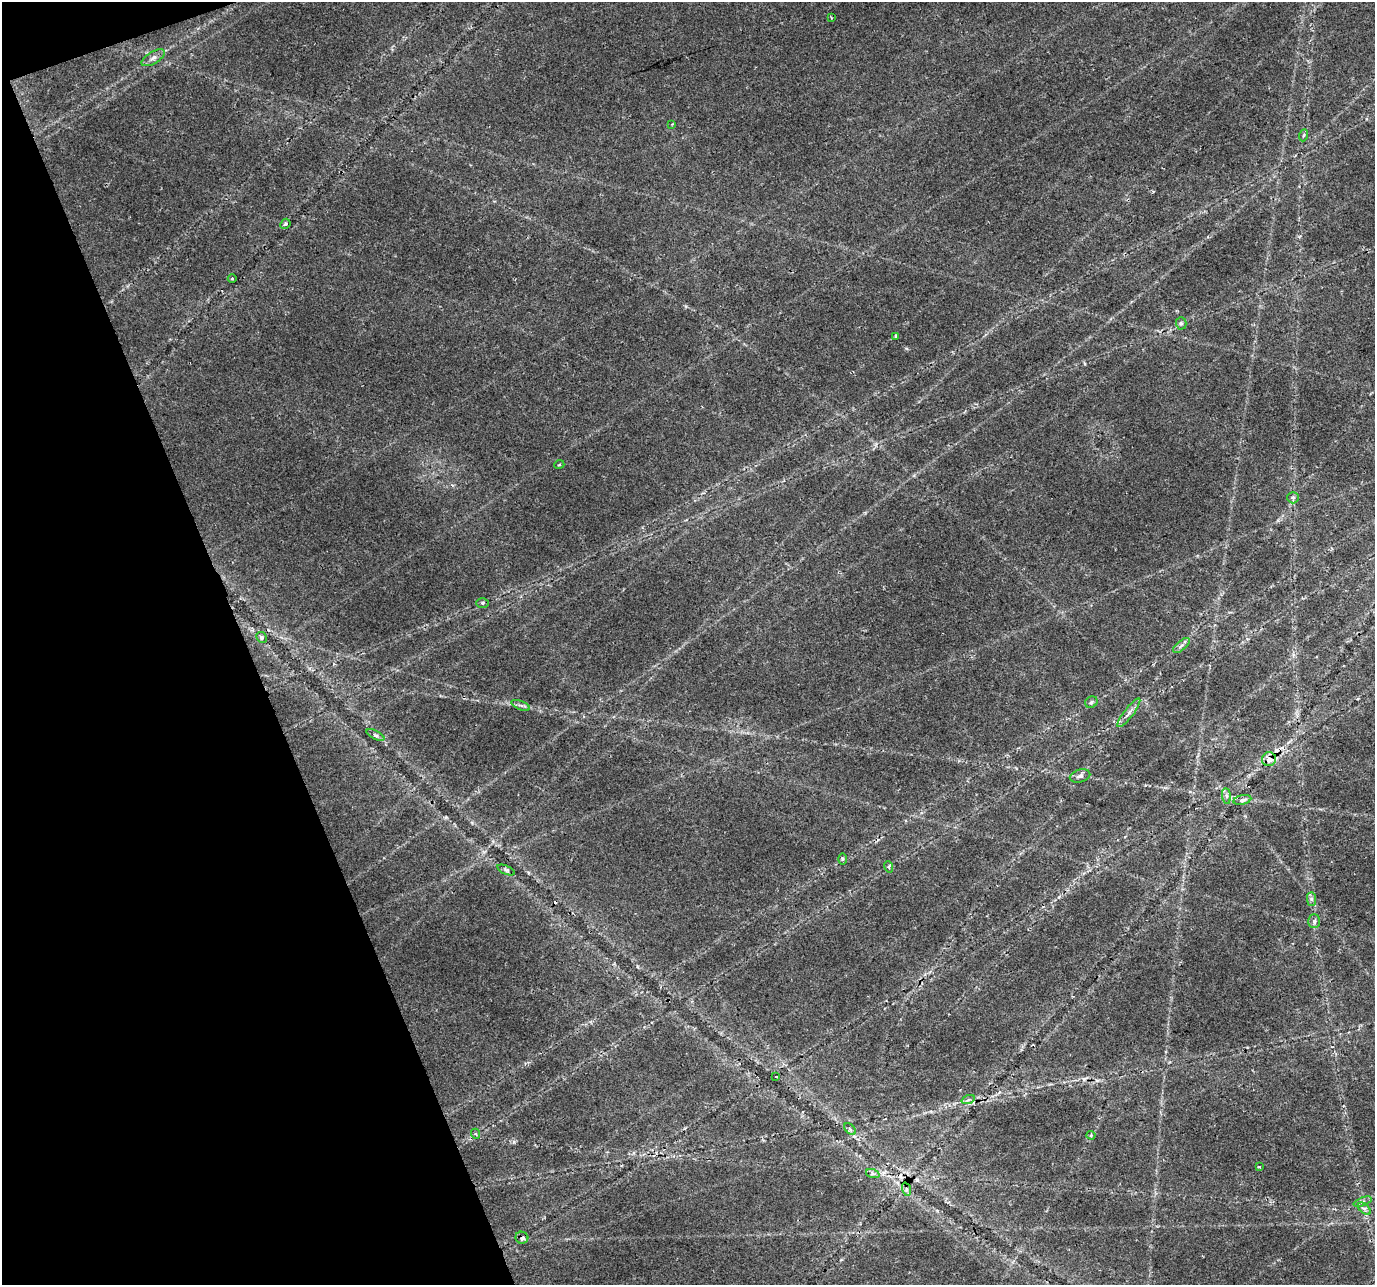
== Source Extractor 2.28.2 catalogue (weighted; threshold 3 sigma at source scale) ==
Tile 5 of 4 x 4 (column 1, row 2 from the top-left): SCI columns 2-1374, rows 2693-3975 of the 5492 x 5329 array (HDU 1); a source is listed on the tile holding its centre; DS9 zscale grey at full resolution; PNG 1377 x 1287 px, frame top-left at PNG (2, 2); each listed source drawn as its Kron ellipse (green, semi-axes under 4 px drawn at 4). Shown black and unused: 18% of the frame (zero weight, under 2 of 3 exposures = <1% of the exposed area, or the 3 px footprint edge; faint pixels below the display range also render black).
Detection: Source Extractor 2.28.2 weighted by HDU 2 'WHT'; one run over the whole footprint, this tile lists its part. Background 0.0273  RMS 0.0036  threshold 0.0163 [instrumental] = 3 sigma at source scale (4.5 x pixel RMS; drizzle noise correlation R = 1.50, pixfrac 1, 0.0396/0.0396 arcsec/px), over >= 5 px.
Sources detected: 43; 6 cosmic-ray / hot-pixel residue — neither listed nor drawn; the other 37 listed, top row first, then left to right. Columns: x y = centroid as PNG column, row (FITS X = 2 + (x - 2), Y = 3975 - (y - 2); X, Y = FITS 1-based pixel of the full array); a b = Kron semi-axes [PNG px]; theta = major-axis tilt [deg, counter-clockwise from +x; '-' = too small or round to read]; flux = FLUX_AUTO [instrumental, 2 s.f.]
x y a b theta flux
831 18 3 2 - 0.44
153 58 13 6 31 1.7
672 124 3 3 - 0.33
1304 135 6 3 70 0.53
285 224 5 4 - 0.69
232 279 4 3 - 0.34
1181 323 6 5 - 0.76
896 336 3 3 - 0.7
559 465 5 3 - 0.34
1293 498 6 5 - 0.74
482 603 6 5 - 0.67
261 637 6 5 - 0.8
1181 645 10 4 40 1
1091 702 6 5 - 0.71
521 705 10 3 -21 0.86
1129 713 17 4 53 1.9
375 735 9 4 -26 0.87
1269 759 7 7 - 3.4
1080 776 10 6 16 1.3
1226 796 8 4 -83 0.98
1242 800 9 4 11 1.3
842 859 6 4 89 0.5
889 867 6 4 -72 0.5
506 870 9 4 -22 0.78
1311 899 7 4 -89 0.81
1314 921 7 5 -88 0.92
776 1077 3 2 - 0.27
968 1100 7 4 19 0.78
850 1129 7 4 -45 0.84
476 1134 5 3 - 0.52
1091 1135 4 4 - 0.41
1259 1166 3 3 - 0.69
873 1174 7 4 -19 0.75
906 1189 7 4 -72 0.79
1363 1202 9 3 21 0.74
1364 1209 7 4 -44 1
522 1238 6 6 - 1.5
Overlapping masked pixels (flux is a lower limit): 2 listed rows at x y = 1269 759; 522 1238
Unlisted compact peaks at least as high as the median listed source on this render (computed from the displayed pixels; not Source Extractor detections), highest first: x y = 514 1142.